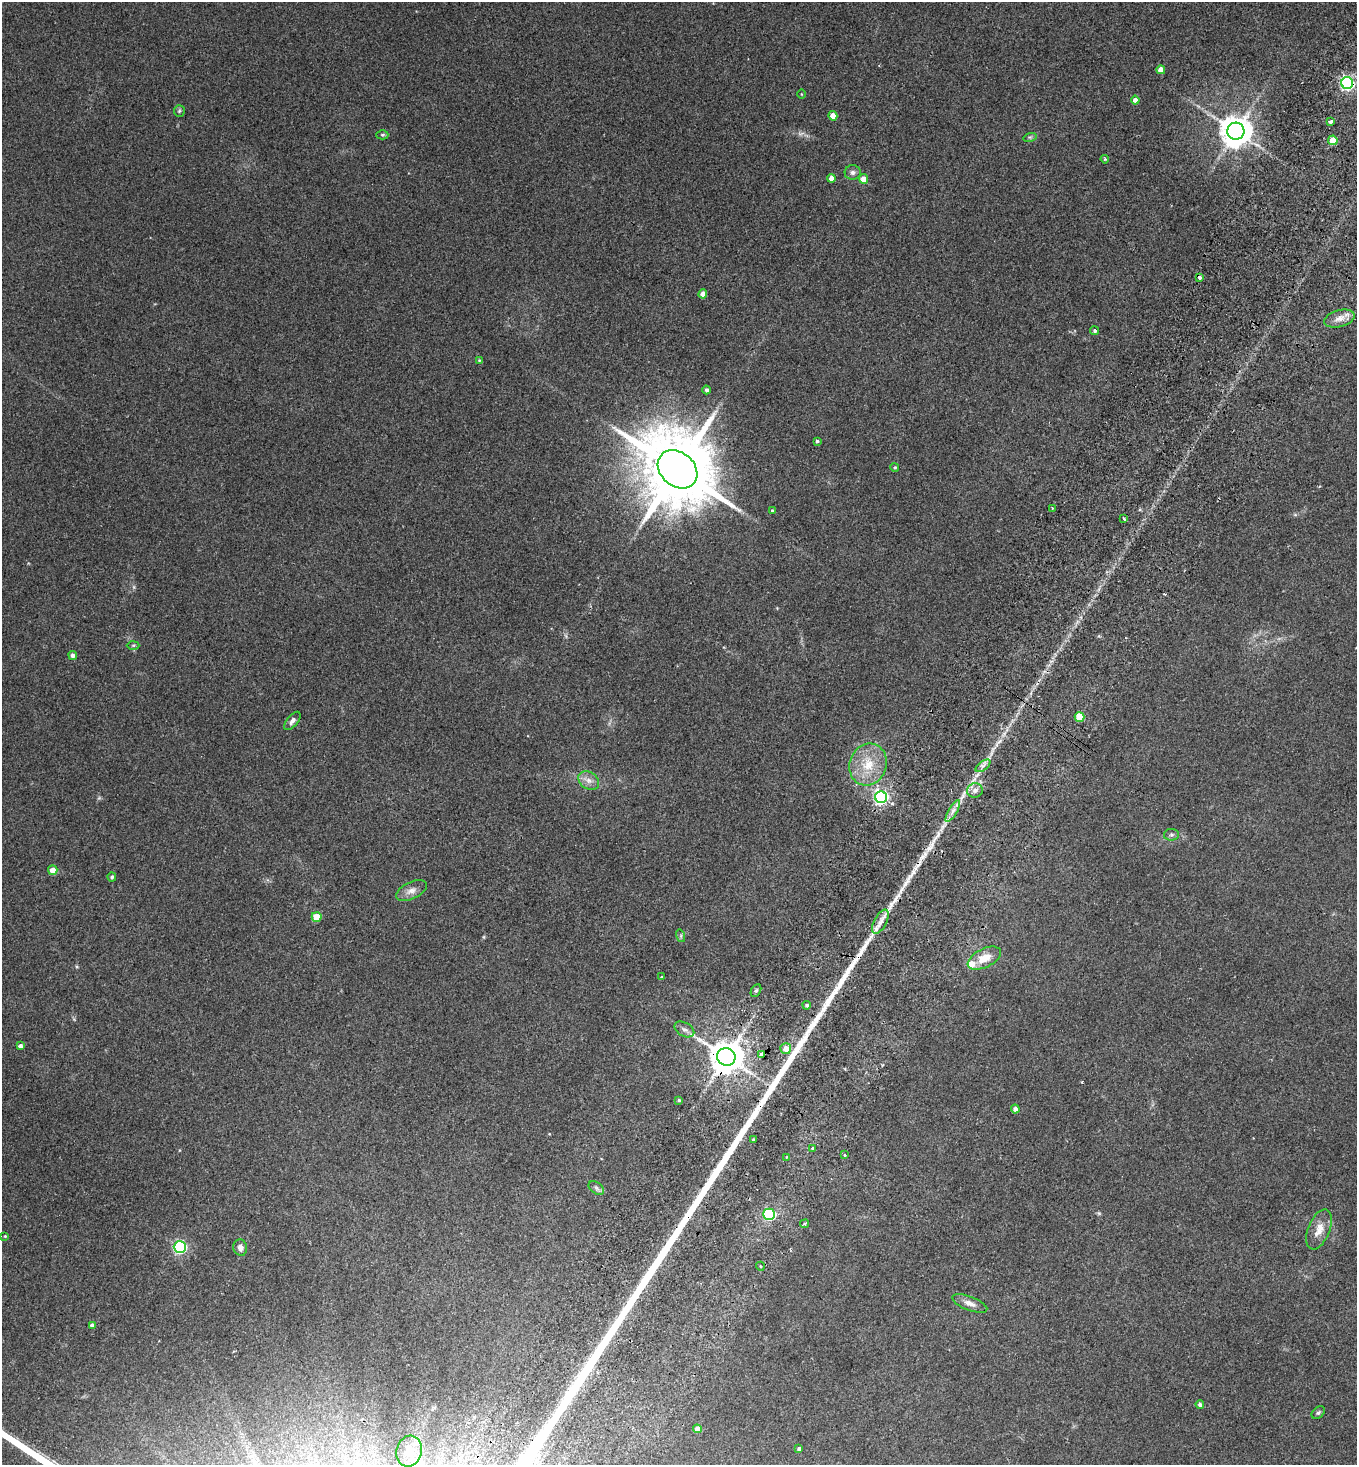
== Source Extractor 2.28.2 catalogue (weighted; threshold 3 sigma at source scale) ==
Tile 10 of 4 x 4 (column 2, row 3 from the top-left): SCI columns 1557-2911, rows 1499-2961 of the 5962 x 5923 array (HDU 1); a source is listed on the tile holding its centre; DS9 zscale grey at full resolution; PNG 1359 x 1467 px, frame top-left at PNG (2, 2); each listed source drawn as its Kron ellipse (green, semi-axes under 4 px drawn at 4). Shown black and unused: <1% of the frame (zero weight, under 2 of 3 exposures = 3% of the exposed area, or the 3 px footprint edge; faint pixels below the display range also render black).
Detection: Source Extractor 2.28.2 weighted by HDU 2 'WHT'; one run over the whole footprint, this tile lists its part. Background 0.0747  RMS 0.0096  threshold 0.0432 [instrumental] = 3 sigma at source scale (4.5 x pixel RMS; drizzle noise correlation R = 1.50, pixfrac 1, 0.05/0.05 arcsec/px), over >= 5 px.
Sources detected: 80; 1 too faint to see at this stretch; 2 cosmic-ray / hot-pixel residue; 1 long thin detection or spike segment (spike, bleed or trail) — neither listed nor drawn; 2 inside a brighter listed object's ellipse — not listed separately; the other 74 listed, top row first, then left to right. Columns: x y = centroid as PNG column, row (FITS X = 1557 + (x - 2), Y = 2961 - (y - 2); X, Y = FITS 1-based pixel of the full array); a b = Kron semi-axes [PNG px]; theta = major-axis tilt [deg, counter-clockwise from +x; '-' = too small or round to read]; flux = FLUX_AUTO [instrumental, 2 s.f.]
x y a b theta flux
1161 70 4 4 - 11
1347 83 6 6 - 210
801 94 5 3 - 0.7
1135 100 4 4 - 4.3
179 111 6 5 - 1.5
833 116 4 4 - 11
1330 122 4 3 - 2.9
1236 131 8 8 - 1700
382 135 6 4 0 1.5
1030 137 7 4 17 1.6
1333 140 5 4 - 20
1105 159 4 3 - 1.1
853 172 8 7 - 3.1
831 178 4 4 - 6
863 179 5 4 - 8.9
1199 277 4 3 - 5.6
703 294 4 4 - 8.2
1339 319 16 8 15 8.1
1095 331 4 4 - 1.9
479 360 3 3 - 0.81
707 390 4 4 - 2.5
817 441 3 3 - 1.3
895 467 4 4 - 1.1
678 469 22 17 -41 12000
1052 508 3 3 - 0.81
772 510 4 3 - 0.98
1124 519 3 3 - 6.3
133 645 6 4 2 1.3
73 655 4 4 - 2.7
1079 717 5 4 - 20
292 721 11 5 50 3.7
868 764 21 18 69 26
983 766 8 4 37 3
589 780 11 8 -32 5.9
975 790 8 7 - 4.4
881 797 6 6 - 230
953 811 12 4 60 4.7
1171 835 7 6 - 2.2
53 870 5 4 - 9
112 877 4 4 - 1.8
411 891 16 8 26 6.5
317 917 5 4 - 19
880 922 13 6 61 6.3
681 936 6 4 -73 1.4
984 958 18 9 26 14
661 977 3 3 - 1.9
756 991 7 5 63 2
807 1005 4 4 - 1.9
684 1029 11 6 -30 3.8
20 1046 4 4 - 3.3
786 1049 5 5 - 9.4
762 1054 4 3 - 44
726 1057 9 8 - 2200
679 1100 4 3 - 1.3
1015 1109 4 4 - 3.5
753 1140 3 3 - 1.3
812 1148 3 3 - 13
845 1155 3 3 - 5.5
786 1157 4 3 - 0.93
596 1188 9 5 -37 2.4
769 1214 6 5 - 110
805 1224 4 2 - 1.2
1319 1229 21 10 68 11
5 1236 4 3 - 0.83
180 1247 6 6 - 190
240 1248 8 7 - 4.5
760 1266 4 3 - 0.99
970 1303 18 7 -21 6.4
92 1325 4 4 - 3.5
1200 1404 4 4 - 2.4
1318 1413 7 5 39 2
697 1429 4 4 - 7.6
799 1449 4 3 - 2.2
409 1451 16 12 72 14
Overlapping masked pixels (flux is a lower limit): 4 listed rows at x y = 1347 83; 1199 277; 762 1054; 726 1057
Isophote crosses this tile's border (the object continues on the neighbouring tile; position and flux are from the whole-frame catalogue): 1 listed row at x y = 409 1451